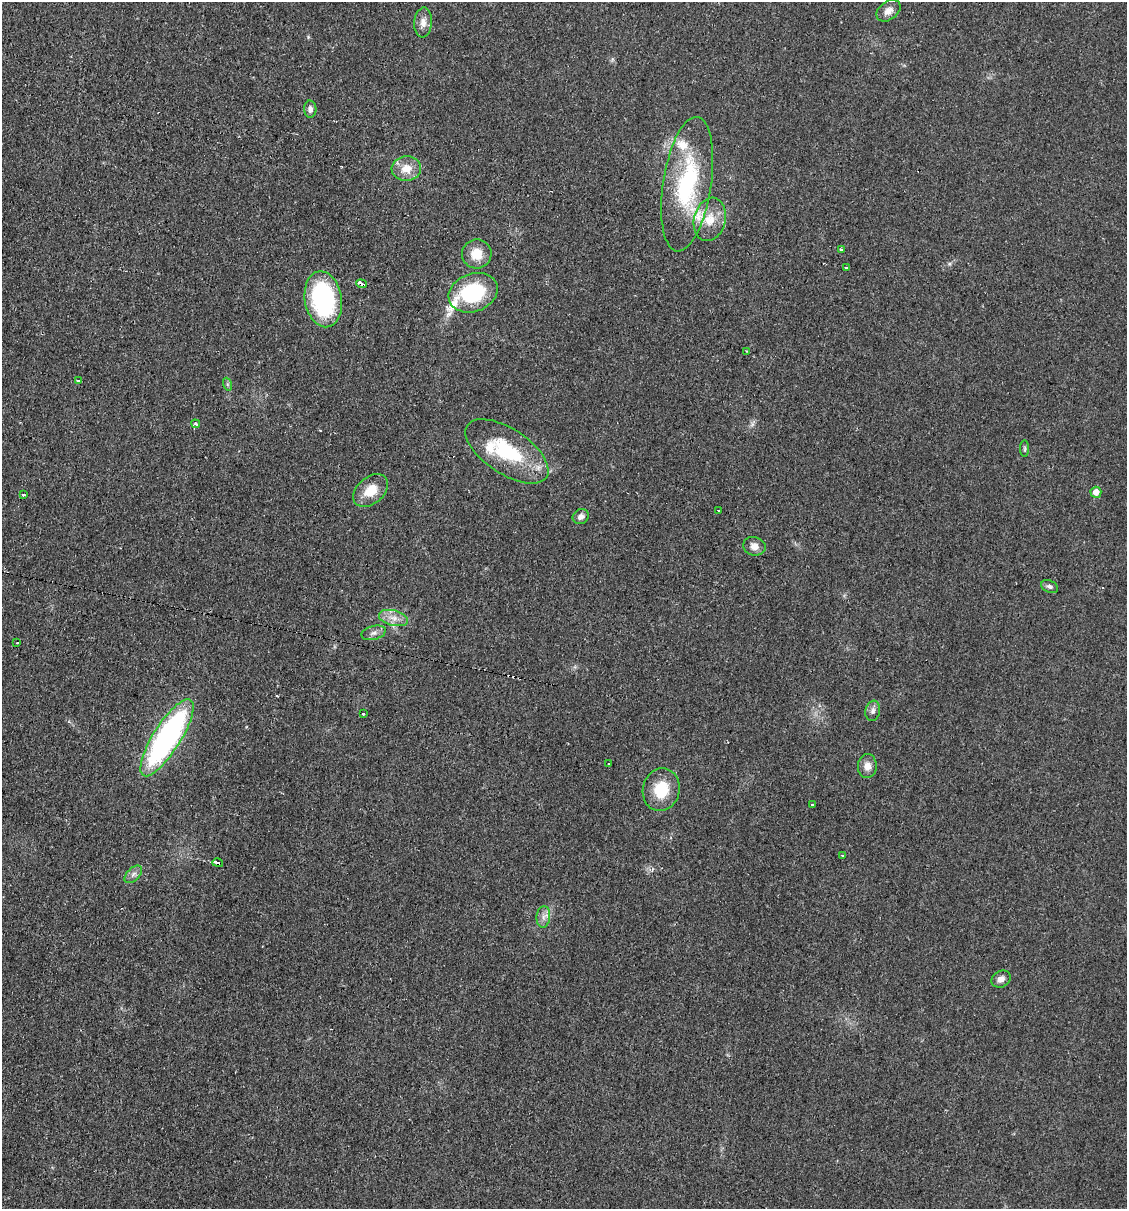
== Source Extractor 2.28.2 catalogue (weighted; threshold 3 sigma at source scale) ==
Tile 11 of 4 x 4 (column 3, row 3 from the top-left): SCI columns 2486-3610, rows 1208-2414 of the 4848 x 4828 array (HDU 1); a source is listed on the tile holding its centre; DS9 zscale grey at full resolution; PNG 1129 x 1211 px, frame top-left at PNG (2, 2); each listed source drawn as its Kron ellipse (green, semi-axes under 4 px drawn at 4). Shown black and unused: <1% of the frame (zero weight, under 2 of 3 exposures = <1% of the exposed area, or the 3 px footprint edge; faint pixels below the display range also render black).
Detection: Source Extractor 2.28.2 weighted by HDU 2 'WHT'; one run over the whole footprint, this tile lists its part. Background 0.0329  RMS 0.0049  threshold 0.022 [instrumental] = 3 sigma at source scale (4.5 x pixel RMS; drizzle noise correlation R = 1.50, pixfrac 1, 0.05/0.05 arcsec/px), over >= 5 px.
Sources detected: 48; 3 cosmic-ray / hot-pixel residue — neither listed nor drawn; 5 inside a brighter listed object's ellipse — not listed separately; the other 40 listed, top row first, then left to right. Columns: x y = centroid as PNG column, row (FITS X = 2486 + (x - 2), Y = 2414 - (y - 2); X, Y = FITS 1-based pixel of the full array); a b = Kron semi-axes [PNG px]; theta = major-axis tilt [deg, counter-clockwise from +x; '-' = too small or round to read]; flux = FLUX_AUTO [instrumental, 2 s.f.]
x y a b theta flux
888 11 13 9 36 3.9
423 22 15 9 86 3.8
310 109 8 6 -88 2
406 168 15 12 3 6.6
687 184 68 24 81 56
710 219 22 15 76 10
841 249 4 3 - 0.96
477 254 15 14 - 8.2
846 267 3 2 - 0.75
362 284 5 3 - 13
473 293 25 19 21 36
323 299 28 18 -81 64
747 351 3 3 - 0.39
78 381 4 3 - 0.96
227 384 6 4 -71 0.84
196 424 4 4 - 1.2
1025 449 8 4 90 0.81
507 451 47 22 -34 34
371 490 20 13 41 9.2
1096 492 5 5 - 3.5
23 495 3 3 - 1.5
718 510 3 2 - 0.71
581 516 8 7 - 2.3
754 546 11 9 -17 3.5
1050 586 9 6 -25 1.3
393 618 15 7 -14 4.2
374 633 12 6 15 2.2
17 643 2 2 - 0.3
873 711 10 7 79 2.1
363 714 3 3 - 1.8
167 738 45 13 58 120
609 764 3 3 - 1.1
867 766 12 9 87 3.9
661 790 21 18 77 16
812 805 3 3 - 1
842 856 3 3 - 0.55
218 863 5 3 - 9.4
133 874 10 6 45 2
543 917 11 6 83 2.6
1001 979 10 8 29 2.6
Overlapping masked pixels (flux is a lower limit): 2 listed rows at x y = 362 284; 218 863